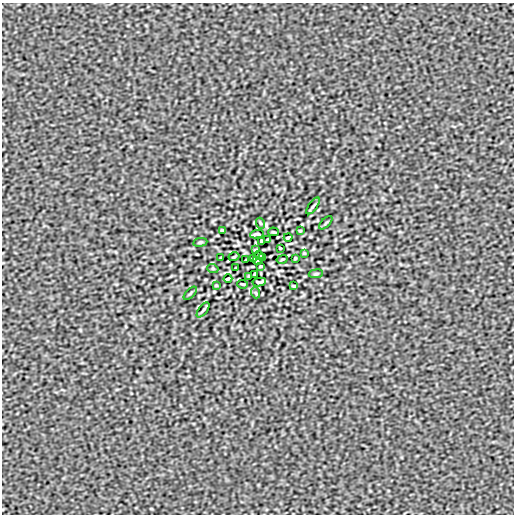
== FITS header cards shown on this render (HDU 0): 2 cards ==
NAXIS1  =                  512
NAXIS2  =                  512

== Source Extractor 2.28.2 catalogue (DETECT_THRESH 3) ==
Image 512 x 512 px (HDU 0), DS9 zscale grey, 1 PNG px = 1 image px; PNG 516 x 516 px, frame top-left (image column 1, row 512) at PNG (2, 3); each listed source drawn as its Kron ellipse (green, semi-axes under 4 px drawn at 4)
Background -4.69e-08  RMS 7.7e-06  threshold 2.32e-05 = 3 sigma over >= 5 px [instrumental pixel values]
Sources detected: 37; all 37 listed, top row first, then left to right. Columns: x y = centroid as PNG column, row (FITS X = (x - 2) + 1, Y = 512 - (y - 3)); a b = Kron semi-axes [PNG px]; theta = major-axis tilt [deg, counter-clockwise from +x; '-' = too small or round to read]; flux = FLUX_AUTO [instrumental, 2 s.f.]
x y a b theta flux
313 206 10 3 54 7.9e-04
260 223 5 3 - 4.9e-04
326 223 8 3 45 5.3e-04
223 230 4 2 - 4.9e-04
300 231 3 2 - 3.9e-04
273 232 5 2 - 5.1e-04
257 234 7 2 8 8.0e-04
288 237 4 2 - 6.9e-04
267 240 3 2 - 4.7e-04
200 242 7 3 8 5.8e-04
261 242 4 3 - 6.4e-04
280 248 3 2 - 4.3e-04
255 250 3 2 - 3.9e-04
304 253 3 2 - 3.7e-04
259 255 4 2 - 4.8e-04
234 257 5 2 - 4.4e-04
263 257 4 2 - 6.1e-04
221 258 3 2 - 5.0e-04
295 258 3 2 - 5.0e-04
253 259 4 2 - 6.1e-04
282 259 5 2 - 4.4e-04
246 260 3 2 - 3.8e-04
257 261 4 2 - 4.8e-04
261 266 3 2 - 3.9e-04
236 268 3 2 - 4.3e-04
213 269 5 3 - 4.3e-04
255 274 4 3 - 6.4e-04
316 274 7 3 8 5.8e-04
249 276 3 2 - 4.7e-04
228 279 4 2 - 6.9e-04
259 282 7 2 8 8.0e-04
243 284 5 2 - 5.1e-04
216 285 3 2 - 3.9e-04
293 286 4 2 - 4.9e-04
190 293 8 3 45 5.2e-04
256 293 5 3 - 4.9e-04
203 310 9 3 52 7.7e-04